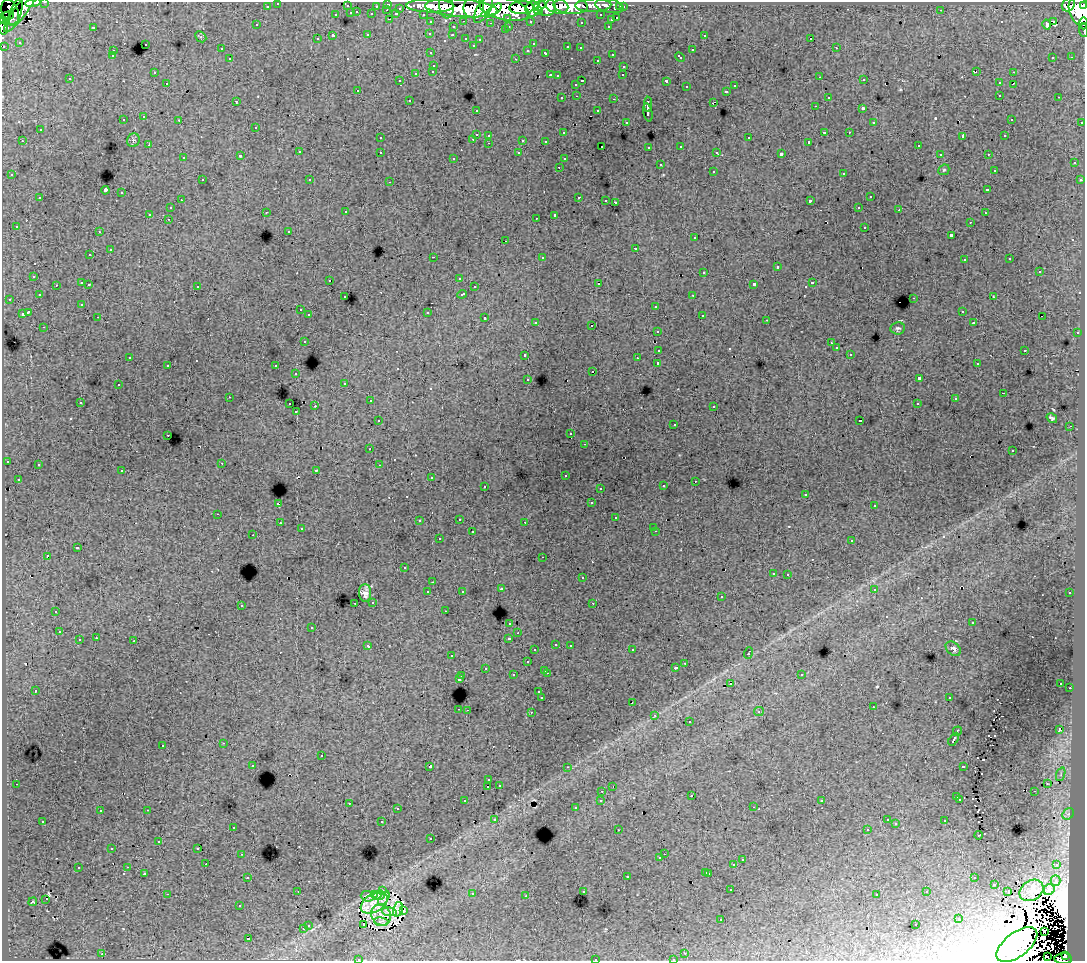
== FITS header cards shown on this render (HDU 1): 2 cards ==
NAXIS1  =                 1083
NAXIS2  =                  959

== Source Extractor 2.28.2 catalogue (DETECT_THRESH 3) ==
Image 1083 x 959 px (HDU 1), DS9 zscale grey, 1 PNG px = 1 image px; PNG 1087 x 963 px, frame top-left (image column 1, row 959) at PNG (2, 2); each listed source drawn as its Kron ellipse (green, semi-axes under 4 px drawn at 4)
Background 148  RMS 1.1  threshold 3.28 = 3 sigma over >= 5 px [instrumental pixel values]
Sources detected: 582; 16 with non-positive FLUX_AUTO (blend fragments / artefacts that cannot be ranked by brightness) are neither listed nor drawn; of the other 566, the 500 brightest by FLUX_AUTO listed and drawn (66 fainter detections omitted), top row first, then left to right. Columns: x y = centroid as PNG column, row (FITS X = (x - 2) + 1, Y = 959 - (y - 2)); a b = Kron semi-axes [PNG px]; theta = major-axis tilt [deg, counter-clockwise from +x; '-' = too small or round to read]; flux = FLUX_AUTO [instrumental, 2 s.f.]
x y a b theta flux
45 2 3 2 - 4200
33 3 8 4 11 38000
278 3 3 3 - 3000
388 4 3 3 - 5400
593 5 18 6 1 39000
1068 5 7 6 - 100000
267 6 3 3 - 1700
347 6 3 3 - 960
376 6 3 2 - 1200
430 6 24 6 -1 240000
446 6 12 7 -83 130000
540 6 6 4 32 62000
557 6 11 7 -11 130000
571 6 17 8 -4 140000
610 6 14 7 -10 35000
1084 6 3 2 - 54000
547 7 9 8 - 190000
620 7 3 3 - 1400
623 7 3 3 - 2300
22 8 29 6 54 120000
400 8 3 3 - 1200
461 8 36 9 -4 400000
474 8 10 10 - 150000
522 8 12 6 2 230000
504 9 25 11 -13 400000
532 9 8 6 79 120000
387 10 3 2 - 370
483 10 14 6 58 170000
493 10 10 4 37 120000
941 10 3 2 - 92
1079 10 15 10 -75 400000
538 11 4 3 - 87000
10 12 13 8 -69 85000
16 12 14 6 70 100000
357 12 3 2 - 480
351 13 3 3 - 1100
372 14 3 3 - 1600
396 14 4 3 - 1100
423 14 3 2 - 2600
336 15 3 3 - 460
601 15 3 3 - 1800
5 17 10 4 26 42000
508 18 3 3 - 1300
617 18 3 3 - 670
390 19 3 2 - 550
611 20 3 3 - 500
464 21 3 2 - 430
530 21 3 3 - 1500
1054 21 3 3 - 2000
6 22 4 3 - 94000
431 22 3 3 - 2400
581 22 3 3 - 210
491 23 3 2 - 100
1084 23 6 3 -89 22000
1047 24 5 3 - 770
257 25 3 3 - 190
3 26 9 4 -88 67000
509 26 3 2 - 400
608 26 3 2 - 400
93 27 3 3 - 740
453 27 3 3 - 460
505 30 3 3 - 390
1084 30 7 2 -84 6000
430 33 3 3 - 210
368 35 3 3 - 460
452 35 3 3 - 240
704 35 3 3 - 270
333 36 3 3 - 1700
201 37 6 5 - 95
466 38 3 3 - 390
811 38 3 3 - 19000
317 39 3 3 - 250
480 39 3 3 - 250
19 42 3 3 - 100
145 44 3 3 - 530
533 44 3 3 - 140
473 45 3 3 - 170
4 46 3 3 - 1100
568 47 3 3 - 650
580 48 3 3 - 250
836 48 3 2 - 320
221 49 3 3 - 200
528 50 3 3 - 210
692 50 3 3 - 550
113 51 3 3 - 340
431 53 3 3 - 290
546 53 3 3 - 510
612 54 3 2 - 420
112 56 3 3 - 230
680 57 5 3 - 570
1053 57 3 3 - 150
1071 57 3 2 - 92
230 59 3 3 - 410
516 59 3 2 - 630
597 60 3 3 - 330
434 65 3 3 - 530
624 66 3 3 - 370
433 71 3 3 - 330
976 71 3 2 - 110
154 72 3 3 - 180
1013 72 3 2 - 440
416 73 3 3 - 730
550 75 3 2 - 590
623 75 3 2 - 120
558 76 3 3 - 170
820 77 2 2 - 210
70 79 3 3 - 240
864 80 3 2 - 220
400 81 3 2 - 150
582 81 3 3 - 770
666 81 3 3 - 1600
167 83 3 2 - 300
999 83 3 3 - 340
576 84 3 3 - 360
1013 84 3 2 - 130
735 86 3 3 - 370
686 87 3 3 - 390
358 90 3 2 - 350
726 91 3 3 - 470
1000 95 3 3 - 420
577 96 3 2 - 220
828 97 3 3 - 260
1059 97 3 2 - 230
562 98 3 3 - 300
614 99 3 2 - 520
409 100 3 2 - 390
236 101 4 3 - 140
713 103 4 2 - 630
648 104 7 3 -89 2500
815 106 3 2 - 200
863 108 3 3 - 1500
476 110 3 3 - 200
598 111 3 3 - 410
648 112 9 3 -79 3300
144 117 3 3 - 370
1011 119 3 3 - 180
123 120 3 3 - 400
179 120 3 2 - 330
626 122 3 3 - 190
874 122 3 3 - 140
1082 122 3 3 - 860
256 127 3 3 - 340
40 130 3 3 - 510
824 132 3 3 - 1000
849 132 3 2 - 330
563 133 3 3 - 240
476 134 3 3 - 970
489 135 3 3 - 330
963 136 4 2 - 810
1005 136 3 3 - 240
380 138 3 3 - 250
749 138 3 3 - 500
473 139 3 2 - 400
133 140 7 6 - 160
523 140 3 3 - 970
22 141 3 2 - 340
546 141 3 3 - 220
809 142 3 3 - 100
489 143 3 2 - 300
149 145 3 2 - 200
602 146 3 2 - 130
681 146 3 3 - 390
918 146 3 2 - 310
649 147 3 3 - 260
299 152 3 3 - 380
380 152 3 3 - 370
717 152 3 3 - 170
519 153 3 3 - 300
781 154 4 3 - 2700
940 154 3 3 - 210
988 154 3 2 - 230
240 156 3 3 - 110
183 158 3 3 - 250
454 158 3 3 - 190
564 159 3 3 - 160
1074 163 3 3 - 280
660 165 3 3 - 690
559 167 3 2 - 240
944 170 6 5 - 110
994 170 3 3 - 180
713 171 3 3 - 450
844 173 3 3 - 550
12 175 3 3 - 380
202 180 3 2 - 410
310 180 3 3 - 220
1080 180 3 3 - 290
390 182 3 2 - 510
105 190 4 4 - 3700
988 190 3 3 - 270
122 193 3 3 - 570
579 197 3 2 - 570
870 197 3 3 - 580
40 198 3 3 - 320
181 200 2 2 - 180
606 200 3 2 - 190
810 201 3 3 - 1400
615 202 3 3 - 1200
859 207 3 2 - 320
170 208 3 3 - 470
899 210 3 2 - 200
266 212 3 2 - 240
346 212 3 2 - 310
985 213 3 2 - 230
150 214 3 3 - 1400
555 215 4 3 - 2200
536 218 3 2 - 120
168 219 3 2 - 270
970 222 3 2 - 170
16 226 3 3 - 170
865 227 3 3 - 560
289 231 3 3 - 200
99 232 3 2 - 230
951 235 4 3 - 1600
695 238 3 3 - 240
506 241 3 2 - 210
635 248 3 3 - 410
110 250 3 3 - 810
90 255 3 2 - 230
433 257 3 2 - 1100
542 257 3 3 - 410
1010 259 3 3 - 220
964 260 3 3 - 260
777 267 3 3 - 980
1039 271 3 3 - 830
704 272 3 3 - 570
34 276 3 3 - 350
459 278 3 3 - 220
330 280 3 2 - 200
82 283 3 3 - 780
599 283 3 3 - 2200
812 283 3 3 - 750
89 284 3 3 - 320
754 284 4 3 - 2400
56 285 3 2 - 200
197 286 3 3 - 420
474 287 3 3 - 310
462 294 5 3 - 590
39 295 3 3 - 220
693 295 3 2 - 360
345 297 3 3 - 210
993 297 3 3 - 330
914 298 3 2 - 600
9 299 3 2 - 290
82 304 3 3 - 160
656 306 3 3 - 530
300 310 3 3 - 300
962 311 3 2 - 180
28 312 4 3 - 1600
427 312 3 3 - 820
22 314 4 3 - 1000
309 315 3 3 - 240
702 315 3 3 - 360
98 317 3 2 - 210
1042 317 2 2 - 110
485 318 3 3 - 680
767 320 3 2 - 150
536 322 3 3 - 300
973 323 3 3 - 160
592 326 3 2 - 83
44 327 3 2 - 230
898 328 7 6 - 170
657 331 3 3 - 390
1077 333 3 2 - 440
304 341 3 3 - 360
831 343 3 2 - 91
836 348 3 3 - 210
659 350 4 3 - 1300
1025 350 3 2 - 470
850 354 3 3 - 240
525 355 3 3 - 400
130 357 3 2 - 110
637 358 3 3 - 89
658 363 3 3 - 3400
977 364 3 2 - 150
168 365 3 3 - 400
276 366 3 3 - 480
592 372 3 2 - 420
296 374 3 2 - 300
919 378 4 3 - 3100
528 379 3 3 - 270
345 383 3 3 - 210
118 385 3 2 - 210
1003 393 3 2 - 200
229 397 3 2 - 93
955 399 3 3 - 170
370 401 3 2 - 230
80 402 3 3 - 300
290 404 3 2 - 500
917 404 3 3 - 180
315 406 3 2 - 830
714 406 3 3 - 270
296 412 3 3 - 160
1052 418 6 3 -34 150
378 421 3 3 - 240
860 421 3 2 - 120
674 424 3 2 - 100
1070 426 3 2 - 88
571 434 3 3 - 230
168 435 3 2 - 300
585 444 3 2 - 260
370 449 3 2 - 200
1012 451 3 3 - 160
7 461 3 3 - 350
222 463 3 2 - 220
38 465 3 3 - 180
379 465 3 2 - 89
316 470 3 2 - 500
122 471 3 3 - 300
565 475 3 3 - 330
431 478 3 3 - 120
18 479 3 3 - 200
695 481 3 2 - 180
485 486 3 2 - 320
663 486 3 3 - 220
600 488 3 3 - 200
806 494 3 2 - 140
591 503 3 3 - 150
278 504 3 3 - 1300
874 506 3 3 - 260
218 514 3 2 - 200
616 518 3 3 - 450
459 519 3 2 - 400
419 521 3 3 - 210
525 522 3 3 - 120
280 523 3 2 - 270
654 527 3 3 - 220
301 529 3 3 - 140
656 531 3 2 - 230
472 532 3 3 - 560
253 535 3 2 - 170
439 539 3 3 - 310
852 540 3 3 - 350
77 548 4 3 - 1000
47 556 3 3 - 1400
543 557 3 2 - 160
405 568 3 3 - 150
773 573 3 3 - 310
788 574 3 2 - 330
582 578 3 3 - 380
433 582 3 2 - 130
501 589 3 3 - 190
874 589 3 3 - 360
462 591 3 3 - 240
428 592 3 3 - 610
365 593 9 6 89 400
1070 593 3 3 - 230
721 597 3 3 - 290
373 602 3 3 - 330
355 603 3 2 - 210
593 603 3 2 - 87
241 605 3 3 - 500
56 611 3 3 - 400
445 611 3 2 - 190
510 623 3 3 - 350
972 623 3 3 - 250
312 627 3 3 - 390
59 632 3 3 - 300
518 633 3 2 - 200
96 638 3 2 - 280
509 638 3 3 - 730
79 640 3 3 - 1100
134 641 3 3 - 1200
556 644 3 3 - 220
570 645 3 3 - 460
368 646 4 3 - 320
953 649 8 6 -40 210
535 650 3 3 - 210
632 650 3 2 - 330
748 653 6 3 70 890
452 656 3 2 - 160
527 662 3 3 - 530
685 663 3 2 - 230
485 668 3 3 - 250
676 668 3 3 - 270
545 670 3 3 - 340
547 673 3 2 - 460
801 674 3 3 - 340
513 675 3 3 - 440
462 676 3 2 - 360
459 679 3 3 - 1400
1061 683 3 3 - 170
731 684 3 2 - 300
1070 688 2 2 - 290
35 691 3 3 - 130
539 692 3 3 - 130
542 698 3 3 - 2500
949 698 3 2 - 170
632 702 3 2 - 230
873 707 3 2 - 140
459 709 3 2 - 450
467 710 2 2 - 410
531 712 3 2 - 430
759 712 5 4 - 110
655 715 3 3 - 210
689 722 3 3 - 410
1060 730 4 3 - 2000
957 731 5 3 - 1100
954 739 7 3 59 1300
224 743 3 2 - 350
163 745 3 3 - 400
321 756 3 3 - 690
253 765 3 3 - 280
430 766 4 3 - 3200
963 766 3 3 - 840
567 767 3 3 - 120
1061 774 7 4 71 110
489 780 3 3 - 260
16 784 3 2 - 240
1047 784 3 3 - 110
499 785 3 3 - 320
488 786 3 2 - 390
613 787 3 2 - 120
602 791 3 2 - 200
1034 791 3 2 - 190
692 796 3 2 - 210
957 797 3 3 - 270
960 799 3 3 - 210
601 800 3 3 - 450
465 801 3 3 - 340
822 801 3 3 - 150
349 803 3 2 - 490
754 807 3 2 - 250
575 808 3 3 - 240
397 809 3 3 - 220
147 810 3 2 - 580
100 811 3 2 - 160
1068 814 6 5 - 160
495 819 3 3 - 280
887 820 3 3 - 300
43 821 3 3 - 370
945 821 3 3 - 410
382 822 3 3 - 1000
896 824 3 3 - 120
233 827 3 3 - 250
867 829 3 3 - 210
618 830 2 2 - 85
978 835 4 3 - 140
431 838 3 3 - 200
159 842 3 2 - 150
112 848 3 2 - 120
198 848 3 2 - 100
242 854 3 2 - 260
664 854 2 2 - 220
660 858 3 3 - 230
742 860 3 3 - 380
206 864 2 2 - 300
734 865 3 3 - 1100
1057 865 4 3 - 270
128 867 3 2 - 240
78 868 3 3 - 470
706 872 3 3 - 420
144 873 3 3 - 330
709 873 3 3 - 500
627 876 3 3 - 840
248 877 3 2 - 310
974 878 3 3 - 360
1056 880 5 5 - 450
994 884 3 3 - 790
731 890 3 2 - 240
1032 890 13 10 33 150
1049 890 6 5 - 760
298 891 3 2 - 80
383 891 4 3 - 120
583 891 3 3 - 230
927 892 3 3 - 310
1008 892 4 2 - 89
167 894 3 2 - 1100
472 894 3 3 - 530
877 894 3 3 - 140
374 895 4 2 - 120
379 895 6 4 18 250
367 896 6 5 - 320
526 896 3 3 - 200
384 898 8 3 57 250
46 899 2 2 - 110
33 902 4 3 - 120
374 903 14 9 31 1200
240 906 3 3 - 240
398 909 8 4 76 140
404 911 3 2 - 100
390 912 7 3 -7 130
381 915 11 9 -59 380
721 919 3 2 - 93
959 919 3 3 - 660
381 922 7 4 -8 270
308 925 3 3 - 440
364 925 3 2 - 97
916 925 3 2 - 290
303 929 3 3 - 450
1045 931 3 3 - 210
248 939 3 3 - 1500
1017 945 24 12 38 240
685 953 3 2 - 330
102 954 3 2 - 610
1065 955 4 3 - 27000
1047 956 3 2 - 380
359 959 3 2 - 130
595 959 3 2 - 500
673 959 3 2 - 160
1063 959 9 5 0 120000
At the frame edge (FLAGS 8, measured only in part): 13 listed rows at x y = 45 2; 33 3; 278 3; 1084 6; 5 17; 1084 23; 3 26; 1084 30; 4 46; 359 959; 595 959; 673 959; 1063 959
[66 fainter detections neither listed nor drawn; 16 non-positive-flux detections neither listed nor drawn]